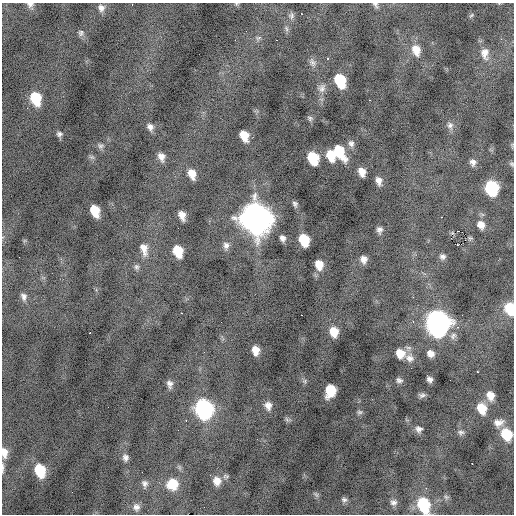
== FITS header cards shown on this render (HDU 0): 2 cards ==
NAXIS1  =                  512 / Axis length
NAXIS2  =                  512 / Axis length

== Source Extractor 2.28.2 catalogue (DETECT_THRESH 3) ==
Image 512 x 512 px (HDU 0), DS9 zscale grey, 1 PNG px = 1 image px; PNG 516 x 516 px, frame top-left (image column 1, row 512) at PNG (2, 3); no overlay
Background -0.443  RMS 0.98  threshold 2.95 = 3 sigma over >= 5 px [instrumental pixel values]
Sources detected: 105; all 105 listed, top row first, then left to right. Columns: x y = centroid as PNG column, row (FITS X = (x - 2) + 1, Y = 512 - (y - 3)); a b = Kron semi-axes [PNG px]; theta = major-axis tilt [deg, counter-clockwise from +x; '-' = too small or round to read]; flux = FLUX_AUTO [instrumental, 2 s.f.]
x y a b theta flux
30 4 9 7 -10 240
132 4 3 2 - 220
236 4 5 3 - 66
375 4 8 6 -50 170
101 8 9 8 - 330
471 15 7 4 33 93
292 16 9 7 89 190
286 29 8 5 -71 140
81 33 10 7 71 190
258 38 9 4 35 150
501 39 3 3 - 61
276 40 3 2 - 77
416 50 14 10 -73 800
485 53 16 10 -86 590
328 58 3 3 - 470
312 63 11 7 -67 260
340 81 11 8 -69 2700
322 88 13 9 67 380
36 98 11 8 -72 2200
369 100 3 2 - 400
27 108 2 2 - 36
310 118 7 6 - 150
450 125 9 8 - 260
150 127 9 7 -59 300
59 134 7 6 - 180
244 136 10 7 -67 980
351 143 9 8 - 270
100 146 8 6 -20 200
339 151 15 8 -59 1800
331 155 10 7 -70 1300
92 157 8 6 -19 140
161 157 10 7 -68 420
313 158 10 8 -66 2500
473 162 8 7 - 270
512 164 7 5 -28 110
362 172 8 6 -68 550
192 174 10 7 -68 710
379 181 10 6 -72 360
492 188 10 9 - 5100
295 204 7 5 -66 160
95 211 10 7 -69 1400
182 215 9 6 -72 490
441 217 2 2 - 160
255 218 15 13 -64 75000
481 225 9 8 - 500
379 230 7 5 -85 240
458 231 2 2 - 2400
453 233 6 4 -25 110
282 238 7 5 -64 260
451 238 2 2 - 500
470 238 6 5 - 100
304 240 10 8 -71 1900
226 245 10 8 89 310
458 245 3 2 - 10000
144 249 17 9 -78 580
178 251 10 7 -71 1500
19 257 3 2 - 75
442 257 7 7 - 220
364 259 8 6 -88 370
319 265 10 8 -75 770
136 267 7 7 - 170
24 297 11 8 -76 330
510 309 11 8 -80 2200
181 313 2 2 - 500
301 315 3 2 - 260
462 315 2 2 - 100
413 321 4 3 - 78
438 324 16 13 -86 30000
334 332 10 8 -77 950
90 333 2 2 - 670
255 350 8 6 -82 610
400 353 10 9 - 820
430 353 7 6 - 400
409 358 12 10 -37 430
477 372 3 2 - 200
430 379 5 5 - 250
399 380 7 6 - 190
170 384 10 7 -79 290
330 390 11 8 76 1800
422 395 8 5 0 180
490 395 9 7 -71 650
268 406 11 8 -71 450
481 408 11 8 -67 1100
203 409 12 10 -74 14000
360 412 8 6 -1 140
287 420 8 5 -58 130
186 421 3 2 - 380
498 423 11 8 11 430
419 429 9 8 - 300
461 432 9 6 -6 180
506 434 10 9 - 1800
4 453 13 7 -83 570
125 457 10 8 -80 290
472 464 3 2 - 63
3 468 15 3 90 200
40 470 12 9 -71 2300
217 481 11 10 - 610
145 484 10 7 -83 260
172 484 12 12 - 1500
316 495 9 5 -56 140
446 497 8 7 - 180
344 500 8 7 - 190
393 502 9 9 - 300
423 505 15 11 -67 3300
136 507 10 9 - 350
At the frame edge (FLAGS 8, measured only in part): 9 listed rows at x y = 30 4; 132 4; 236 4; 375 4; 512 164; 510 309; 4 453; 3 468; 423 505